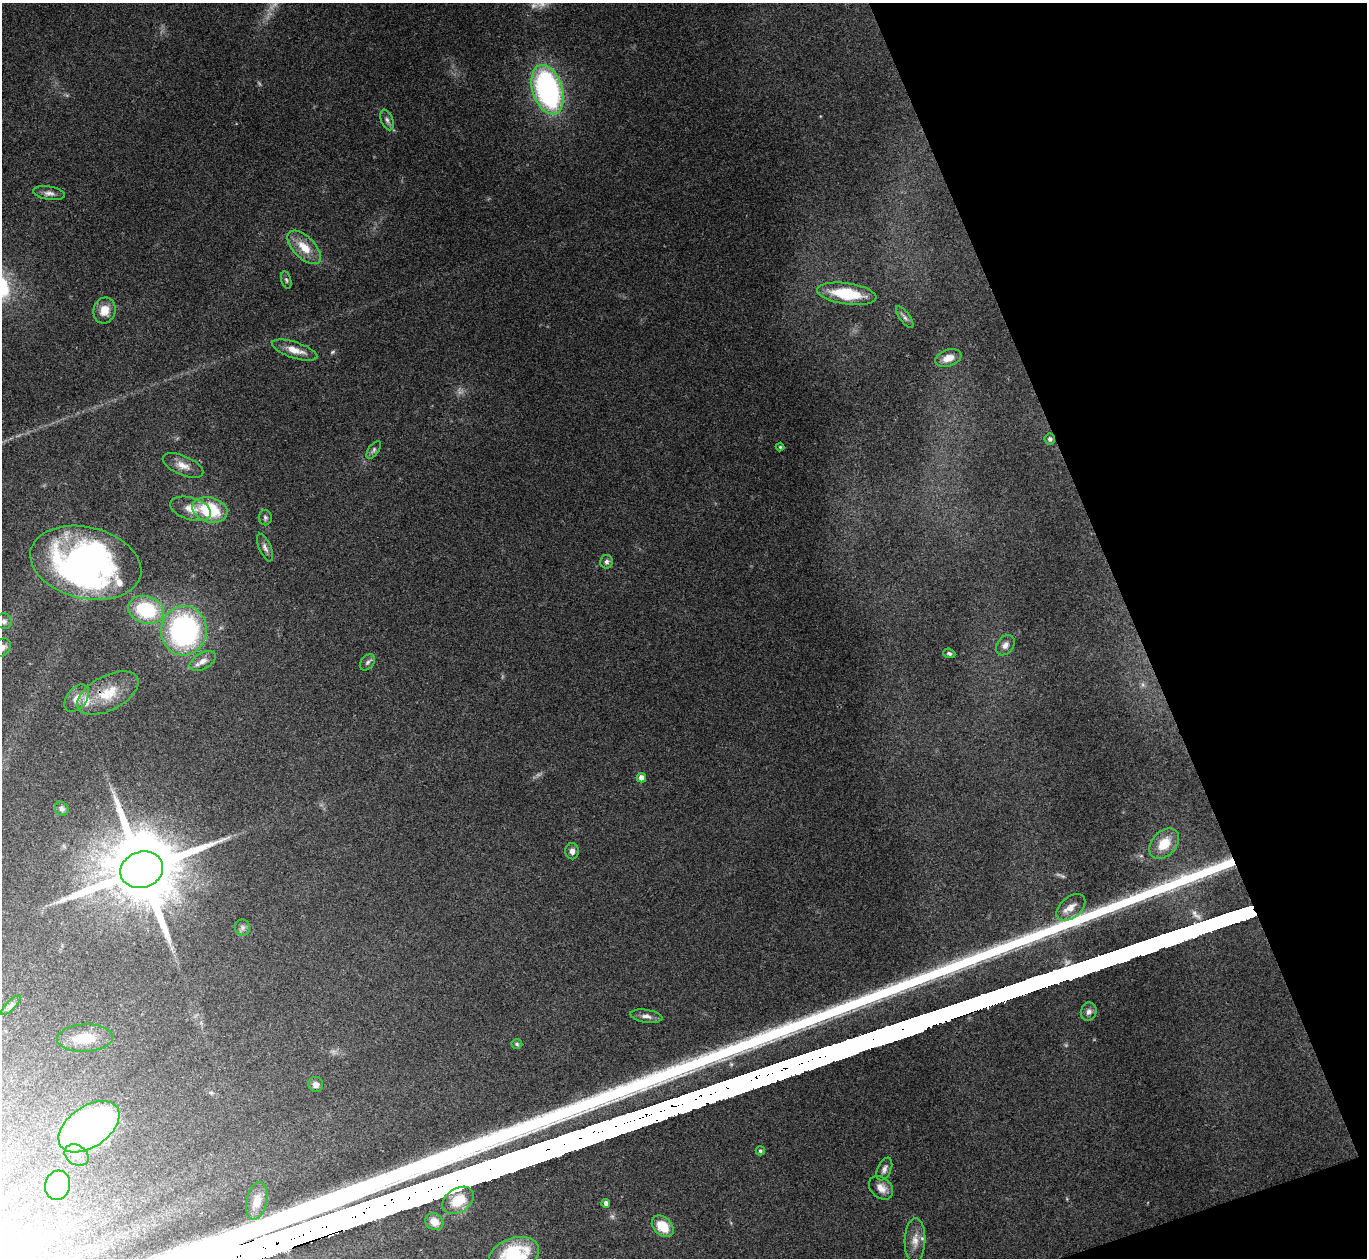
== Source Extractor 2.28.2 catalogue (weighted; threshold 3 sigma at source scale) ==
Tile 12 of 4 x 4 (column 4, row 3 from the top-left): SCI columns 4098-5462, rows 1405-2660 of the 5462 x 5449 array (HDU 1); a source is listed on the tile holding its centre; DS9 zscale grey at full resolution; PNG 1369 x 1260 px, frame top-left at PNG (2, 3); each listed source drawn as its Kron ellipse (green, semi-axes under 4 px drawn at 4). Shown black and unused: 18% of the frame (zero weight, under 3 of 4 exposures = <1% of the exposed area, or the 3 px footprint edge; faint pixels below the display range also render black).
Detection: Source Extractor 2.28.2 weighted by HDU 2 'WHT'; one run over the whole footprint, this tile lists its part. Background 0.111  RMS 0.0065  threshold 0.0294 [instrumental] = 3 sigma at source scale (4.5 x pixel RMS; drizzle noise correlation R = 1.50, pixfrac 1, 0.05/0.05 arcsec/px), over >= 5 px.
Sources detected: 61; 1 too faint to see at this stretch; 2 inside a brighter object's white glare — neither listed nor drawn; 2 inside a brighter listed object's ellipse — not listed separately; the other 56 listed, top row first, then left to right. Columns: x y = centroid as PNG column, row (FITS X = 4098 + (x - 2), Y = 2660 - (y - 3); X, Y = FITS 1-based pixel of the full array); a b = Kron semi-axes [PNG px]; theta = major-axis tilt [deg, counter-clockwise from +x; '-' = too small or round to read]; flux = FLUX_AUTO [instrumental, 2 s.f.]
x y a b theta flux
548 90 25 15 -72 160
387 120 11 6 -68 2.3
49 193 16 6 -8 3.7
304 247 21 10 -45 13
286 280 9 5 -76 1.4
847 294 30 10 -8 26
104 310 13 11 75 9.4
905 317 13 5 -53 2
295 350 23 8 -18 8.6
948 358 13 8 19 7.6
1050 439 5 5 - 2
780 447 4 4 - 0.93
374 450 10 5 53 1.7
183 466 21 9 -23 6.5
191 509 21 11 -17 8.7
210 510 18 12 -15 34
265 518 7 6 - 1.6
265 548 15 6 -66 2.8
606 562 7 6 - 2.1
86 563 56 36 -13 220
146 610 18 13 -19 43
4 621 8 7 - 2.4
184 631 25 23 86 130
1005 645 11 8 52 3.5
2 648 10 7 47 4.9
949 653 6 4 -21 1.3
203 661 14 8 30 5
367 662 9 6 50 2
108 693 33 17 28 21
77 698 15 10 52 6.2
641 778 5 4 - 4.6
62 809 7 6 - 1.7
1164 844 17 12 47 14
572 851 8 7 - 2.9
142 870 22 18 18 9500
1071 907 17 10 40 6.8
243 928 8 7 - 2.1
11 1005 13 4 45 1.9
1089 1012 9 8 - 2.9
646 1016 16 6 -8 3.4
85 1038 28 13 3 18
517 1044 5 4 - 0.97
316 1084 7 7 - 2.6
89 1127 34 20 35 270
760 1151 4 4 - 1.2
77 1155 13 10 -32 5
884 1169 12 7 65 2.8
58 1185 15 12 75 41
881 1188 13 10 -42 6
458 1200 17 12 33 15
257 1201 19 10 78 7.5
606 1203 4 4 - 3.1
434 1222 9 8 - 5.8
663 1226 12 9 -43 16
915 1240 22 10 88 7.7
514 1255 25 16 19 44
Overlapping masked pixels (flux is a lower limit): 1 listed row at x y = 108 693
Isophote crosses this tile's border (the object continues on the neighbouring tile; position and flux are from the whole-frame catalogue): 3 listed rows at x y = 86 563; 2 648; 514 1255